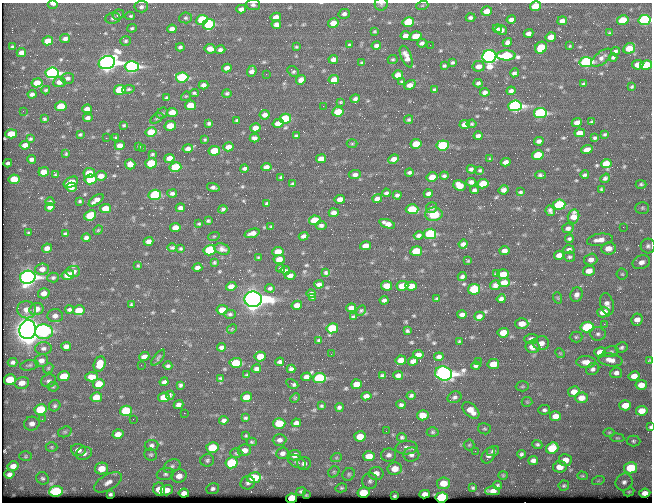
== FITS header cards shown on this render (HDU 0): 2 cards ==
NAXIS1  =                  650 / Width of table row in bytes
NAXIS2  =                  500 / Number of rows in table

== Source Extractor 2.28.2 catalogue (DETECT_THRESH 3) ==
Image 650 x 500 px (HDU 0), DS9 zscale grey, 1 PNG px = 1 image px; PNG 654 x 504 px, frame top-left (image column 1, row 500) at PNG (2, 3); each listed source drawn as its Kron ellipse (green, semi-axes under 4 px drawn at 4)
Background 353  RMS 1.1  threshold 3.45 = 3 sigma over >= 5 px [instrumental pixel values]
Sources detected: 558; of the 558, the 500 brightest by FLUX_AUTO listed and drawn (58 fainter detections omitted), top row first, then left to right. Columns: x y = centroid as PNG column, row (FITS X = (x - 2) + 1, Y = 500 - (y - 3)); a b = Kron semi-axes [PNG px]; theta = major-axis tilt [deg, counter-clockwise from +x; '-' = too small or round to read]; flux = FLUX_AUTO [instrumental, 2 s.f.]
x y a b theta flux
53 4 5 3 - 270
381 4 6 6 - 160
253 5 7 5 -3 180
422 6 6 4 20 98
535 6 5 4 - 1900
141 7 7 5 4 200
241 9 5 4 - 280
487 11 5 4 - 770
344 14 5 5 - 230
118 15 6 5 - 160
130 16 5 3 - 140
276 17 5 4 - 440
113 18 7 5 9 200
185 18 6 5 - 150
470 18 5 3 - 190
511 19 5 4 - 320
202 20 6 5 - 4700
623 20 6 4 11 2700
644 20 6 5 - 18000
562 21 5 4 - 310
408 22 6 5 - 3800
333 23 5 4 - 910
209 24 6 5 - 5100
276 24 5 4 - 300
132 28 4 3 - 120
172 29 5 4 - 400
497 29 4 4 - 200
501 30 6 5 - 320
374 31 3 3 - 95
529 33 5 4 - 290
610 33 4 3 - 98
405 36 5 4 - 400
415 36 6 4 17 810
551 37 5 4 - 710
65 39 5 4 - 230
48 41 5 4 - 990
126 41 5 5 - 130
507 42 5 4 - 290
422 43 5 4 - 220
349 45 3 3 - 120
430 45 3 2 - 120
376 46 5 4 - 230
570 46 3 3 - 74
12 47 3 3 - 93
180 47 4 4 - 170
296 47 4 3 - 95
541 48 6 5 - 2600
629 48 6 5 - 1400
210 49 6 4 -10 630
220 50 5 4 - 200
615 51 4 3 - 160
21 53 5 4 - 360
506 55 9 5 0 4300
489 56 7 6 - 52000
406 57 11 5 -67 580
613 57 4 3 - 150
602 58 12 6 38 310
333 59 5 4 - 280
393 59 5 4 - 100
452 62 4 3 - 120
586 62 6 5 - 12000
107 63 8 6 20 62000
362 63 4 3 - 120
638 65 5 4 - 880
646 65 6 5 - 3300
444 66 4 3 - 110
478 66 6 5 - 530
132 67 7 5 0 20000
227 68 5 4 - 390
252 71 5 4 - 360
293 71 6 4 -43 140
52 73 6 5 - 18000
514 73 4 3 - 290
266 74 2 2 - 120
398 75 5 4 - 620
182 77 6 5 - 5800
67 78 6 5 - 240
334 79 5 4 - 740
301 80 5 4 - 360
59 82 6 5 - 440
402 82 3 3 - 89
37 83 5 4 - 910
478 83 4 3 - 160
584 84 4 3 - 120
204 85 5 4 - 320
410 85 6 4 31 470
632 87 4 3 - 100
129 89 6 4 6 130
46 90 4 3 - 93
120 90 6 5 - 3400
434 90 4 3 - 110
511 91 4 4 - 220
485 92 4 4 - 340
194 93 4 3 - 100
227 93 5 4 - 130
32 94 4 4 - 230
186 96 5 4 - 77
167 98 4 4 - 200
355 99 4 4 - 180
341 102 4 3 - 77
190 105 5 4 - 1700
61 106 5 4 - 1800
323 106 2 2 - 160
515 106 7 5 4 21000
87 109 5 4 - 480
23 111 2 2 - 77
172 112 5 4 - 940
338 112 6 5 - 1800
162 113 6 5 - 120
540 113 6 5 - 12000
265 115 5 4 - 340
88 118 5 4 - 230
157 118 7 4 31 110
44 119 4 3 - 100
285 119 6 5 - 3800
237 120 3 3 - 120
409 120 5 4 - 130
577 122 5 4 - 390
592 122 4 3 - 110
209 123 4 3 - 150
278 123 6 4 14 710
465 124 5 4 - 550
472 124 5 3 - 100
124 125 4 3 - 110
170 126 5 5 - 1400
255 128 5 4 - 640
151 132 6 5 - 2100
580 133 5 4 - 580
11 134 5 4 - 1300
80 134 4 3 - 98
605 134 4 3 - 98
296 136 4 3 - 140
478 136 4 4 - 250
116 137 3 3 - 88
106 138 3 2 - 81
254 138 5 4 - 300
595 138 3 3 - 100
30 139 4 3 - 99
205 139 3 3 - 92
539 141 5 4 - 290
352 144 5 3 - 76
416 144 6 5 - 1700
25 145 5 4 - 450
120 145 5 4 - 500
443 145 6 5 - 4700
139 146 3 3 - 99
228 147 5 4 - 510
142 148 2 2 - 680
188 148 5 4 - 320
587 150 6 4 20 550
214 151 6 5 - 2100
66 154 3 2 - 75
152 154 4 3 - 110
538 155 6 5 - 3100
169 158 5 4 - 670
31 159 4 3 - 220
321 159 5 4 - 590
393 159 6 4 24 470
490 159 4 3 - 78
506 162 5 4 - 390
8 163 4 3 - 140
151 163 6 5 - 3400
606 163 5 4 - 1100
130 164 5 5 - 560
175 167 6 5 - 3100
266 167 5 4 - 360
244 168 4 3 - 150
471 169 4 4 - 190
480 170 4 3 - 110
44 172 5 4 - 820
409 172 4 3 - 160
89 173 6 5 - 1900
55 175 3 3 - 93
355 175 6 4 4 280
541 175 5 3 - 140
585 175 4 3 - 140
101 176 5 4 - 600
444 176 4 3 - 140
281 177 4 3 - 110
432 177 5 4 - 1000
605 178 5 4 - 170
14 179 5 4 - 1500
91 179 6 5 - 3500
71 182 8 5 27 1200
471 182 5 4 - 230
292 184 4 3 - 130
483 184 6 5 - 1800
641 184 5 4 - 130
459 186 6 5 - 970
71 187 5 4 - 410
213 187 6 3 -14 210
601 189 4 4 - 96
474 190 4 3 - 160
504 190 5 4 - 300
520 192 4 3 - 98
172 193 5 4 - 190
386 193 4 3 - 160
428 194 4 4 - 290
155 195 6 5 - 6600
397 195 4 4 - 200
340 199 5 4 - 660
377 199 5 4 - 340
96 200 9 4 36 470
80 201 4 3 - 97
50 202 4 4 - 120
267 203 4 3 - 150
559 205 6 5 - 5300
50 207 4 4 - 320
106 208 5 4 - 1200
180 208 4 4 - 270
431 208 5 5 - 170
642 208 7 6 - 160
223 209 4 3 - 150
412 209 6 5 - 2900
550 211 5 4 - 190
334 213 5 4 - 410
434 214 8 7 - 1100
90 216 6 5 - 2500
574 216 7 5 74 800
315 220 6 5 - 2700
208 221 3 3 - 110
199 224 3 3 - 100
387 224 8 4 -19 510
321 225 5 4 - 190
175 227 5 4 - 580
271 227 3 3 - 78
623 227 2 2 - 270
568 228 5 5 - 250
98 230 5 4 - 82
29 233 3 3 - 93
252 233 7 4 19 410
65 234 4 3 - 140
430 234 6 5 - 7400
419 235 5 4 - 250
214 236 6 3 19 75
304 236 5 4 - 250
86 238 4 4 - 220
569 239 4 3 - 140
600 240 13 6 8 680
149 241 5 4 - 350
463 244 5 4 - 280
365 246 5 4 - 630
648 246 7 7 - 240
47 248 5 4 - 370
172 248 4 3 - 120
608 248 7 6 - 770
180 249 3 3 - 100
222 249 8 5 -18 320
210 250 6 5 - 5900
569 250 6 4 2 250
416 251 6 5 - 2400
504 251 5 4 - 350
278 252 5 4 - 900
559 255 5 4 - 590
258 257 3 2 - 79
569 257 5 5 - 140
279 259 6 4 7 720
591 260 6 6 - 450
468 261 4 2 - 80
214 262 3 3 - 95
641 262 9 6 20 410
138 266 3 3 - 87
197 268 5 4 - 300
281 268 4 4 - 140
42 269 7 5 4 420
285 270 5 3 - 140
589 271 6 5 - 750
73 272 7 5 2 400
326 273 4 3 - 140
496 273 3 3 - 140
503 274 6 5 - 1300
622 274 5 5 - 110
68 275 6 5 - 1400
290 275 5 4 - 410
462 276 4 3 - 190
28 277 8 6 12 33000
53 278 6 5 - 140
504 283 5 4 - 780
319 284 5 4 - 290
495 285 5 5 - 270
231 286 5 4 - 530
386 286 6 5 - 910
402 286 6 5 - 1800
411 286 6 4 3 720
270 288 4 4 - 150
474 289 6 5 - 3700
44 293 6 5 - 490
311 294 5 4 - 240
577 295 7 6 - 310
313 297 4 3 - 91
558 298 6 3 -71 79
253 299 9 7 3 120000
437 299 3 3 - 93
501 299 4 4 - 230
384 300 4 3 - 170
132 304 3 3 - 99
607 304 11 6 -76 430
297 305 5 4 - 510
351 308 5 4 - 380
36 309 7 6 - 690
69 309 4 3 - 160
27 310 9 8 - 680
79 310 6 5 - 1300
222 310 5 5 - 1200
361 310 5 4 - 100
603 312 6 5 - 1000
230 314 6 4 -1 150
462 315 5 4 - 300
55 316 8 6 2 340
479 316 5 4 - 420
353 317 4 4 - 180
637 320 6 5 - 480
522 324 6 5 - 810
604 324 2 2 - 360
587 327 6 5 - 4400
332 328 6 5 - 2800
232 329 5 4 - 75
28 330 9 8 - 160000
407 331 3 3 - 120
44 332 9 7 -1 7900
503 333 6 5 - 1300
598 334 8 6 -6 230
576 337 6 5 - 130
531 339 7 5 3 250
319 340 4 3 - 120
459 341 3 2 - 81
541 343 8 7 - 530
66 346 5 4 - 340
222 347 4 4 - 250
532 347 7 6 - 720
43 348 8 6 5 230
621 348 6 5 - 160
600 352 6 5 - 860
611 352 7 5 15 150
560 353 5 4 - 91
331 354 2 2 - 180
418 355 5 4 - 480
260 356 5 5 - 1000
144 357 5 4 - 370
439 357 5 4 - 240
158 358 9 3 51 96
41 360 7 6 - 390
401 360 5 4 - 770
610 360 12 6 -10 520
649 360 4 3 - 81
413 361 5 4 - 340
478 361 2 2 - 180
12 362 5 4 - 200
280 362 4 4 - 190
586 362 10 6 -1 580
236 363 6 5 - 2600
100 364 8 5 70 1000
493 364 6 5 - 1400
29 365 9 5 12 150
141 365 2 2 - 75
168 366 4 3 - 140
476 366 4 4 - 190
48 368 5 4 - 100
256 369 5 4 - 250
291 369 4 4 - 180
593 369 7 5 31 200
444 373 8 7 - 56000
616 373 6 5 - 280
247 375 3 3 - 91
382 375 3 3 - 100
398 375 5 4 - 310
64 376 6 5 - 1500
634 376 5 5 - 680
92 377 6 4 1 750
306 377 5 4 - 310
220 378 4 3 - 95
319 378 6 5 - 8600
10 379 6 5 - 1900
49 381 7 6 - 230
164 382 4 4 - 200
22 383 7 6 - 640
99 384 6 5 - 1500
292 384 6 3 -29 180
357 384 5 5 - 1000
180 385 3 3 - 130
641 385 5 5 - 740
522 386 7 5 3 120
53 387 5 4 - 99
574 391 6 5 - 760
170 395 4 3 - 110
366 396 5 4 - 350
411 396 4 3 - 150
96 397 6 5 - 1500
164 397 6 5 - 1200
246 397 5 5 - 990
454 397 7 5 22 190
295 398 5 4 - 77
581 398 6 5 - 700
527 402 5 5 - 110
178 405 5 4 - 270
401 405 4 4 - 180
625 405 6 5 - 1000
55 406 6 5 - 150
321 406 4 3 - 97
339 408 4 4 - 200
41 409 6 5 - 2900
471 410 10 6 -43 940
544 410 6 4 5 160
126 411 6 5 - 5000
642 411 6 5 - 910
184 413 2 2 - 84
423 415 6 5 - 1000
555 416 5 5 - 640
245 418 4 3 - 110
42 419 3 2 - 170
133 419 2 2 - 150
224 420 5 4 - 220
279 423 6 5 - 1900
296 423 5 4 - 320
32 424 8 7 - 410
650 427 3 3 - 110
484 429 6 5 - 130
386 431 2 2 - 410
65 432 7 5 19 140
433 432 6 4 0 120
609 432 6 4 0 94
118 434 5 4 - 680
246 436 3 3 - 93
360 436 6 5 - 1200
402 437 5 4 - 130
617 438 7 3 -7 91
280 440 7 6 - 260
633 441 7 5 -1 170
252 442 5 4 - 100
537 444 5 4 - 130
151 445 7 5 6 210
469 445 5 5 - 100
51 447 6 5 - 120
212 448 6 5 - 2500
407 448 11 6 2 380
552 448 6 5 - 2700
78 450 7 6 - 470
244 450 7 6 - 500
475 451 2 2 - 290
493 451 6 5 - 170
84 453 8 6 18 320
236 453 6 5 - 130
282 453 6 5 - 300
411 454 8 7 - 320
521 454 4 4 - 150
151 455 6 5 - 140
295 455 6 5 - 460
389 455 7 6 - 280
488 455 8 6 58 380
25 456 6 5 - 100
369 456 6 5 - 920
336 458 6 3 19 91
207 460 7 6 - 170
533 460 5 4 - 280
565 460 6 6 - 770
297 462 9 6 -27 220
232 463 6 5 - 4700
304 464 7 6 - 310
13 466 5 4 - 470
172 466 9 6 27 250
560 467 7 5 9 830
102 468 6 6 - 1200
631 468 7 5 13 3500
395 469 7 6 - 950
334 472 6 5 - 120
376 473 7 6 - 550
9 474 5 4 - 250
165 474 8 6 12 220
349 474 6 6 - 140
503 475 4 4 - 80
179 476 7 6 - 610
582 476 5 4 - 100
43 478 7 6 - 170
254 478 7 5 9 4000
370 481 8 7 - 230
598 481 6 4 18 110
108 482 15 7 29 550
624 482 9 8 - 390
248 483 7 6 - 250
443 483 7 6 - 1300
497 485 4 4 - 130
564 486 5 5 - 120
341 488 6 4 13 130
473 488 4 3 - 110
159 489 6 6 - 1100
213 489 6 5 - 210
167 490 6 5 - 680
56 491 7 5 7 5700
301 491 5 4 - 140
493 491 7 4 0 500
363 492 6 5 - 2100
629 492 6 4 28 110
184 493 5 4 - 360
645 493 5 4 - 450
110 494 4 4 - 150
425 494 5 4 - 440
306 495 3 3 - 74
394 496 3 3 - 110
442 497 6 5 - 11000
292 498 5 4 - 2000
At the frame edge (FLAGS 8, measured only in part): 6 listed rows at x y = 53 4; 381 4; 253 5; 535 6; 644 20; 650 427
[58 fainter detections neither listed nor drawn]